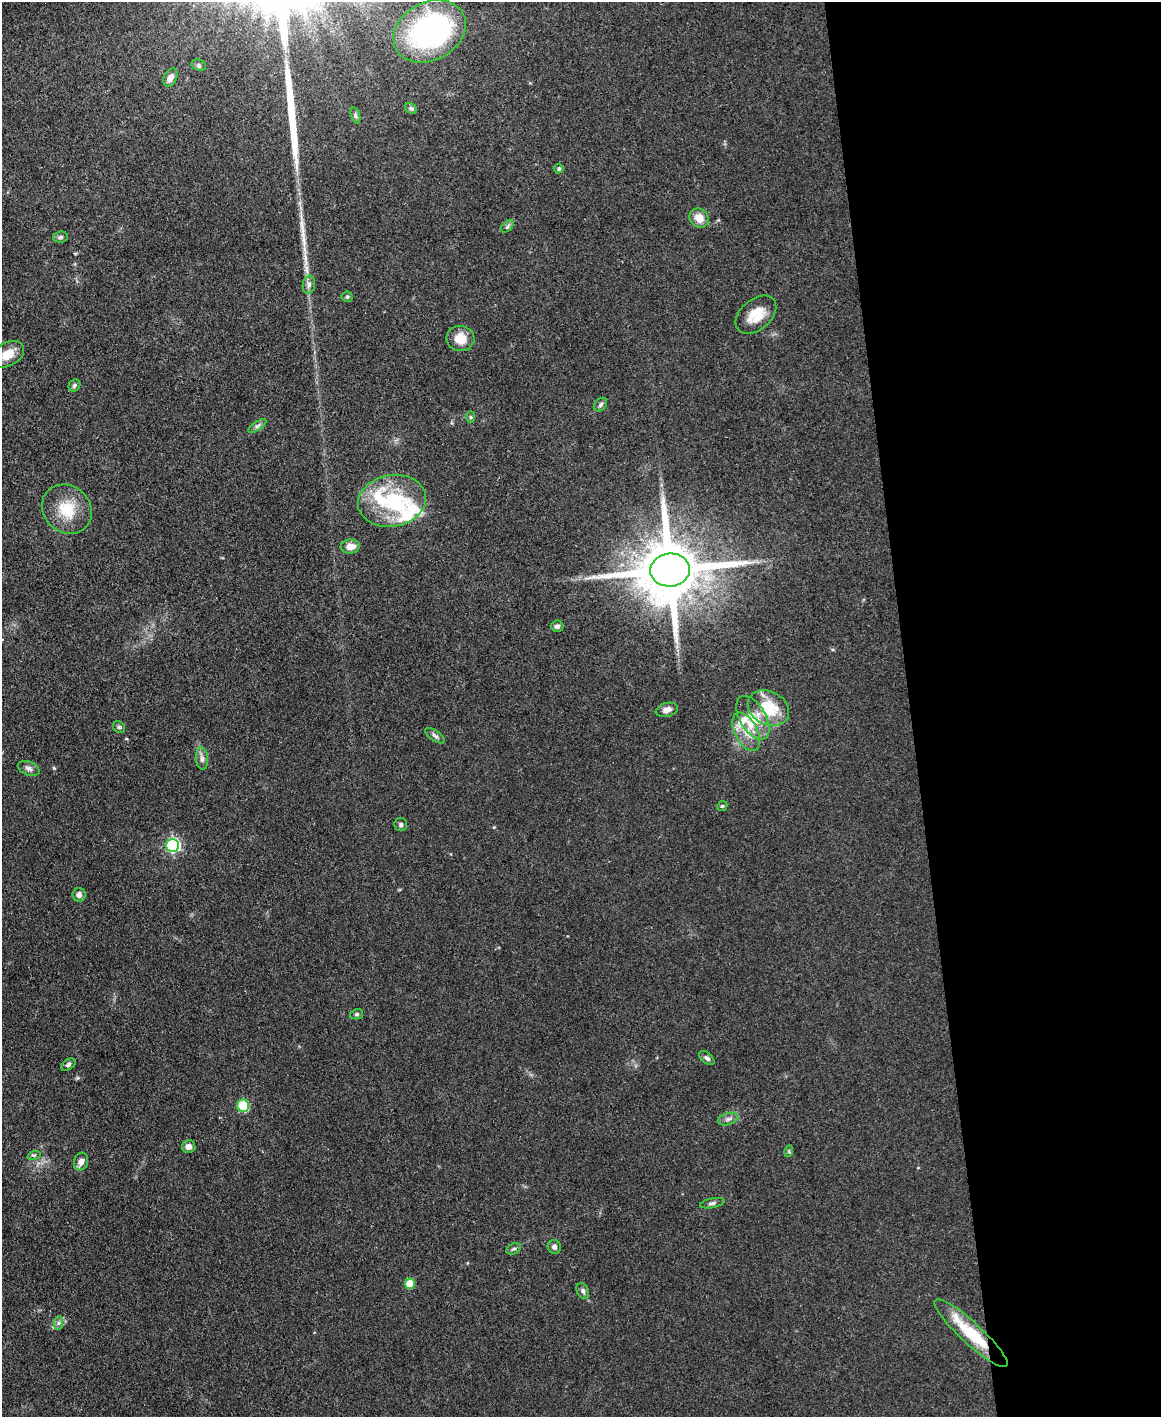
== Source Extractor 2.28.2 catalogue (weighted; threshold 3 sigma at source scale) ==
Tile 8 of 4 x 3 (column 4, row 2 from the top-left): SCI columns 3478-4636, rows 1658-3072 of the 4691 x 4623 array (HDU 1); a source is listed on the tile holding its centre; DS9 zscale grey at full resolution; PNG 1163 x 1419 px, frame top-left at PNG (2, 2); each listed source drawn as its Kron ellipse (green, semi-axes under 4 px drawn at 4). Shown black and unused: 22% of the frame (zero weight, under 3 of 4 exposures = <1% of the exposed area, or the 3 px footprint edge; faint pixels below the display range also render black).
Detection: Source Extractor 2.28.2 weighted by HDU 2 'WHT'; one run over the whole footprint, this tile lists its part. Background 0.0795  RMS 0.0056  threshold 0.0253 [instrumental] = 3 sigma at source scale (4.5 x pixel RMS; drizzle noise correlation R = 1.50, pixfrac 1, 0.05/0.05 arcsec/px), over >= 5 px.
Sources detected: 58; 1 inside a brighter object's white glare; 2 long thin detections or spike segments (spike, bleed or trail) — neither listed nor drawn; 4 inside a brighter listed object's ellipse — not listed separately; the other 51 listed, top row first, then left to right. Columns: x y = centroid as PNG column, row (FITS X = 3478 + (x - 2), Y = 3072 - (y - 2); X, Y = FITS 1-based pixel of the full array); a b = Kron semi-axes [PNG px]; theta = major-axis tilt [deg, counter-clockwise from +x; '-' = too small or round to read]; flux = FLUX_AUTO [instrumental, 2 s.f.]
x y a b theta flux
430 31 38 29 28 130
199 65 7 5 -21 1.1
170 78 9 6 65 3.5
411 109 7 4 -36 1.1
355 115 8 3 -71 1
559 169 5 4 - 0.87
699 218 10 9 - 6.3
507 226 7 4 45 1.2
60 237 7 5 5 1.2
309 285 9 6 81 2.1
347 297 5 5 - 0.85
756 315 23 15 41 12
460 338 14 12 -7 8.7
7 354 18 11 29 9.2
74 385 6 5 - 1.4
601 405 8 5 46 1.4
471 417 6 4 90 0.77
257 426 10 4 33 1.5
392 501 34 26 10 39
67 509 26 23 -44 18
350 546 9 7 4 4.8
670 570 20 16 7 5700
557 626 6 5 - 1.5
768 708 21 16 -28 23
667 710 11 7 14 3.8
753 718 24 13 -59 12
119 727 7 5 -43 1
746 732 21 11 -63 9.1
435 736 11 5 -35 1.8
202 758 11 6 -84 2.2
29 768 11 7 -21 2.3
722 806 5 4 - 0.73
401 825 6 6 - 1.2
173 845 6 6 - 99
79 895 7 6 - 2.7
357 1014 6 5 - 1
707 1058 9 5 -39 1.7
68 1065 8 5 34 1.4
243 1106 6 6 - 22
728 1119 10 6 15 2
189 1147 7 6 - 3.1
789 1151 6 4 74 0.66
34 1155 7 4 18 1.1
81 1162 9 7 71 3.1
712 1203 12 5 11 1.7
554 1247 7 6 - 2
514 1249 8 5 25 1.2
410 1284 5 5 - 14
583 1291 8 6 -63 1.6
59 1323 7 4 88 1.3
971 1333 48 10 -43 29
Overlapping masked pixels (flux is a lower limit): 2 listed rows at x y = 670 570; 971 1333
Isophote crosses this tile's border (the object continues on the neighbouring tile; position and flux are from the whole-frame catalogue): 2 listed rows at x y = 430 31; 7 354